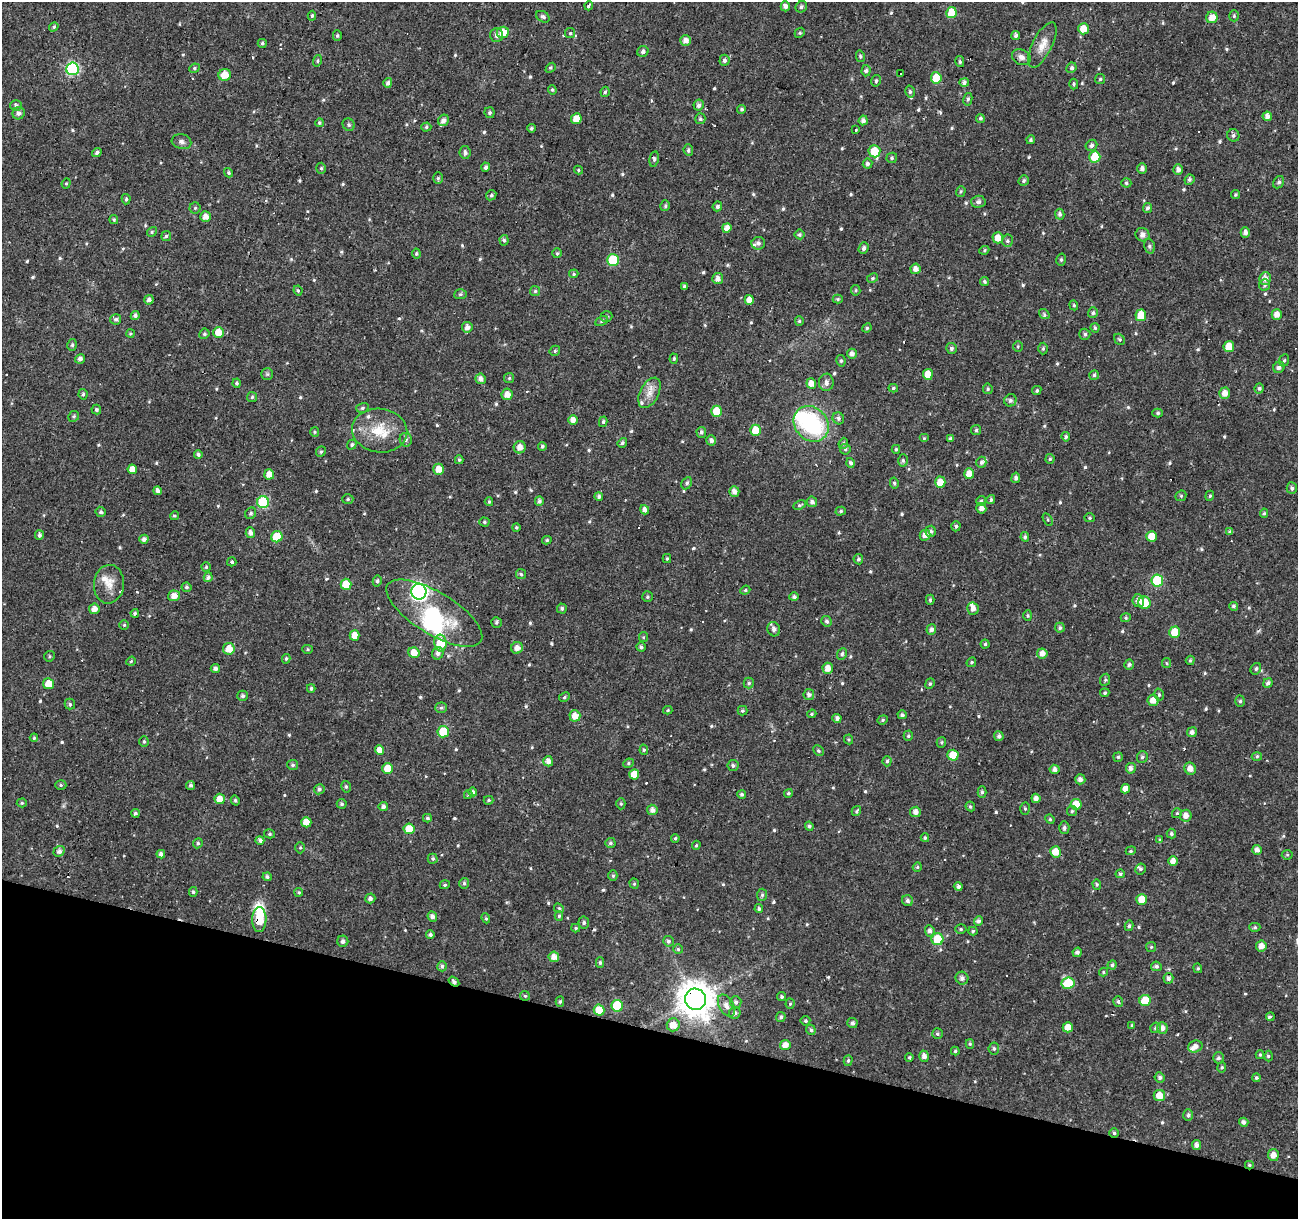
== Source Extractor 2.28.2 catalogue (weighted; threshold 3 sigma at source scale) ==
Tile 15 of 4 x 4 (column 3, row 4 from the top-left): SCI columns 2591-3886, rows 218-1434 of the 5186 x 5364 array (HDU 1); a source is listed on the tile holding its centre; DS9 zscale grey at full resolution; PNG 1300 x 1221 px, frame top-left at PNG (2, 2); each listed source drawn as its Kron ellipse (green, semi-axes under 4 px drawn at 4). Shown black and unused: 16% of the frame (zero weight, under 2 of 3 exposures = <1% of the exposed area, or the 3 px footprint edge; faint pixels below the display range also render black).
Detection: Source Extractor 2.28.2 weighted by HDU 2 'WHT'; one run over the whole footprint, this tile lists its part. Background 0.024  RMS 0.0033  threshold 0.015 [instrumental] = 3 sigma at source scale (4.5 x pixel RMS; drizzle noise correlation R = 1.50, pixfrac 1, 0.0396/0.0396 arcsec/px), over >= 5 px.
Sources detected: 659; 4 inside a brighter object's white glare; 15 cosmic-ray / hot-pixel residue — neither listed nor drawn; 10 inside a brighter listed object's ellipse — not listed separately; of the other 630, all 500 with FLUX_AUTO >= 0.441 (the completeness limit of this list) listed and drawn (130 fainter detections not listed), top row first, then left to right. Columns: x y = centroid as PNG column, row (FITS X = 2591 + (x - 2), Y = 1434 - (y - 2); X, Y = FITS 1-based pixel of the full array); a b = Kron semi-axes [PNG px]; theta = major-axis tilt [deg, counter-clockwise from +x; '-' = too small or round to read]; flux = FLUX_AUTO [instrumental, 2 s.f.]
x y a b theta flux
589 6 4 3 - 1.8
785 6 5 4 - 1.5
801 7 6 5 - 0.75
951 13 5 5 - 6.8
312 16 5 4 - 0.48
1234 16 5 4 - 0.49
543 17 7 5 -31 0.81
1212 17 6 5 - 3.2
54 27 5 4 - 0.47
1083 29 5 5 - 4
503 32 6 5 - 4.4
570 33 5 5 - 0.53
800 33 5 4 - 0.45
497 35 7 6 - 1.4
337 36 5 4 - 0.5
1016 36 4 4 - 0.9
685 40 5 5 - 2
262 43 4 4 - 0.55
1042 45 25 9 63 4
643 51 6 5 - 0.94
860 56 5 4 - 0.52
1021 57 10 7 -29 1.5
724 60 5 5 - 0.96
317 61 6 4 75 0.47
960 62 5 4 - 0.55
194 68 5 4 - 0.52
551 68 6 4 42 0.5
1071 68 5 5 - 0.78
72 69 6 6 - 41
866 71 5 4 - 0.74
900 74 3 3 - 3
225 75 6 6 - 4.4
936 78 5 5 - 7.4
1100 79 5 5 - 0.55
876 81 6 4 74 0.67
388 83 5 4 - 0.91
964 83 5 4 - 1.3
1074 84 5 4 - 0.46
552 90 5 4 - 0.45
605 92 5 4 - 0.56
910 92 6 4 -76 0.69
968 99 6 4 79 0.64
699 105 5 5 - 1.3
16 106 6 5 - 1.1
742 109 4 4 - 0.61
19 113 6 6 - 1.2
490 113 5 5 - 0.64
1267 116 5 4 - 1.7
980 118 4 4 - 0.58
576 119 5 5 - 3.8
700 119 5 5 - 0.64
443 120 6 5 - 1.6
863 120 5 4 - 1.2
319 123 4 4 - 0.55
349 125 6 5 - 0.67
426 127 5 4 - 0.54
531 128 4 4 - 0.56
855 130 3 3 - 0.92
1233 135 6 6 - 0.7
1031 140 4 4 - 0.53
181 142 10 7 -15 1.1
1091 145 6 5 - 0.86
688 150 6 4 -83 0.69
874 151 6 6 - 7
465 152 6 5 - 0.83
97 153 5 4 - 0.88
1095 157 5 5 - 8.3
892 158 5 5 - 0.55
654 159 7 4 79 0.7
867 164 5 5 - 0.88
486 167 4 4 - 0.98
321 168 5 4 - 0.53
1142 169 5 4 - 1.3
578 170 4 4 - 0.44
1178 170 5 5 - 1.5
229 173 5 4 - 0.56
438 178 6 5 - 0.62
1024 180 5 5 - 0.63
1189 180 5 5 - 0.69
1279 182 6 5 - 0.75
66 183 5 4 - 0.45
1126 183 5 4 - 0.53
961 192 5 4 - 0.53
491 195 5 4 - 0.5
1235 195 5 4 - 0.45
126 199 5 4 - 0.57
978 202 7 6 - 1.1
665 206 5 4 - 0.63
717 206 5 4 - 0.77
195 208 5 5 - 0.53
1147 208 5 4 - 0.85
1060 214 5 4 - 0.88
205 216 5 5 - 2.3
114 219 4 4 - 0.45
727 228 5 4 - 2.2
152 232 5 4 - 0.47
1245 232 5 4 - 1.3
799 234 5 5 - 0.54
1142 235 7 6 - 1.5
166 236 5 5 - 0.62
998 238 5 5 - 3.6
504 240 5 4 - 0.58
1007 241 6 5 - 0.7
758 243 7 6 - 1.1
1149 246 7 5 -74 0.68
864 248 6 5 - 1
984 250 5 4 - 0.45
557 253 5 4 - 0.5
416 254 5 4 - 0.49
613 260 6 6 - 17
1061 260 6 5 - 0.59
915 269 5 5 - 1.8
574 274 5 4 - 0.45
718 278 5 5 - 1.7
873 278 6 4 28 0.5
1265 279 6 5 - 1.9
984 281 4 4 - 0.55
1265 285 6 5 - 0.79
684 286 4 3 - 0.63
298 290 5 4 - 0.46
856 290 5 4 - 0.48
535 291 5 5 - 0.54
460 294 6 5 - 0.62
838 299 5 4 - 0.51
149 300 5 4 - 1.3
749 300 5 4 - 2.5
1074 305 5 4 - 0.45
1093 313 5 5 - 0.69
1044 314 6 3 -36 0.58
135 315 4 4 - 0.92
1141 315 6 5 - 5.2
1277 315 5 5 - 2.1
606 316 6 5 - 0.6
116 319 5 5 - 0.8
602 321 6 4 29 0.63
799 321 5 4 - 0.46
467 327 5 5 - 1.8
867 328 5 4 - 0.49
1095 328 5 4 - 0.5
219 332 5 5 - 4.2
130 334 4 4 - 0.48
204 334 5 5 - 0.58
1085 334 5 5 - 0.79
1120 339 6 5 - 0.54
72 345 6 4 76 0.6
1018 347 5 5 - 0.44
1229 347 5 5 - 5.3
951 348 5 5 - 0.75
1043 348 6 5 - 0.51
555 351 5 4 - 0.56
852 354 5 5 - 1.5
80 359 5 4 - 1.1
674 359 5 4 - 0.5
1284 360 6 5 - 0.51
841 361 6 4 -78 0.59
1279 367 6 5 - 1.3
267 374 6 6 - 0.6
928 374 5 5 - 4.6
1094 375 5 5 - 0.57
509 378 5 5 - 0.47
481 379 5 5 - 1.6
826 382 8 7 - 1.2
237 383 4 4 - 0.56
811 383 5 5 - 2.8
893 388 5 4 - 0.48
1259 388 5 4 - 0.57
988 389 5 4 - 0.53
1037 390 5 4 - 0.6
649 393 16 9 63 3.1
1225 393 5 5 - 2.6
83 394 5 4 - 0.59
507 394 6 5 - 2.5
252 397 5 5 - 0.5
1010 400 6 6 - 1
362 408 6 5 - 0.57
96 410 5 4 - 0.69
716 411 5 5 - 6.6
1158 413 5 4 - 0.66
74 416 6 5 - 0.6
838 418 6 5 - 0.84
573 420 5 4 - 2.1
603 422 5 4 - 0.61
811 424 19 16 -48 32
756 430 5 5 - 6.4
976 430 5 5 - 0.59
380 431 28 22 -8 10
315 432 5 4 - 0.44
701 432 5 4 - 0.72
1066 437 5 4 - 0.59
924 438 5 4 - 0.44
950 438 4 4 - 0.8
406 440 7 6 - 0.83
711 440 5 4 - 1.3
622 443 5 4 - 0.7
843 443 5 4 - 0.52
352 444 5 4 - 0.56
542 446 4 4 - 0.74
520 447 6 6 - 2.3
845 449 5 5 - 0.59
896 449 4 3 - 0.45
321 452 5 5 - 0.57
198 454 4 4 - 0.81
1050 459 5 4 - 0.55
459 460 4 3 - 0.52
903 460 6 5 - 0.64
981 462 5 5 - 0.77
850 463 5 4 - 0.79
132 469 5 4 - 2.8
439 469 5 5 - 3.4
269 474 5 5 - 3.1
969 474 5 5 - 3.4
1016 478 5 4 - 0.89
940 482 5 5 - 4.2
687 483 6 5 - 0.74
894 483 5 4 - 0.61
1292 488 6 5 - 0.83
157 491 4 4 - 1.2
734 492 5 5 - 1.7
599 496 4 4 - 0.86
1181 496 6 5 - 0.54
1210 496 5 4 - 0.47
348 499 5 5 - 0.6
991 500 5 4 - 0.71
539 501 5 4 - 1
981 501 5 5 - 0.59
263 502 6 6 - 22
489 502 4 3 - 0.47
812 502 5 5 - 1.1
800 505 6 4 25 0.54
981 508 5 5 - 1.7
645 510 5 4 - 1.5
841 511 5 4 - 0.51
101 512 5 5 - 0.83
251 513 6 5 - 0.72
1264 513 5 4 - 0.49
175 516 4 3 - 0.46
1090 518 5 4 - 0.5
1048 520 7 4 -59 0.47
484 522 5 4 - 0.52
956 526 5 4 - 0.64
516 527 4 4 - 0.47
931 531 5 5 - 0.83
1230 532 4 3 - 0.77
250 533 5 4 - 1.4
39 535 5 4 - 0.81
925 535 5 5 - 2.1
1152 536 5 5 - 4.6
277 537 6 5 - 9.6
1025 537 5 4 - 0.7
144 539 4 4 - 1.3
547 540 5 3 - 0.48
667 559 4 4 - 0.45
858 559 5 5 - 0.68
232 562 5 4 - 0.67
206 567 4 4 - 0.44
521 574 5 5 - 0.56
208 577 5 4 - 1
1157 580 6 6 - 17
377 581 5 4 - 0.63
109 584 19 15 84 4.5
346 584 5 5 - 6.3
186 587 5 5 - 0.65
745 590 5 4 - 0.53
419 592 8 7 - 110
174 596 6 5 - 2.9
647 597 5 5 - 0.52
794 597 5 4 - 0.79
930 600 5 4 - 0.54
1138 601 6 5 - 1.7
1144 603 6 6 - 6.3
1233 606 4 4 - 0.62
562 608 5 5 - 0.69
94 609 5 5 - 2
973 609 6 5 - 1.6
135 613 4 3 - 0.57
434 613 54 21 -31 24
1028 616 5 4 - 0.46
1126 618 5 4 - 0.47
827 621 5 5 - 0.75
496 622 5 5 - 0.66
124 625 5 5 - 0.46
1060 628 5 5 - 0.81
774 629 7 6 - 1.3
931 630 5 5 - 1.3
1175 632 5 5 - 6.9
354 635 5 5 - 3.2
643 637 5 4 - 0.45
440 643 8 6 -87 11
985 644 4 4 - 0.51
641 647 5 4 - 0.78
517 648 6 5 - 2
229 649 6 6 - 4
308 649 5 4 - 0.49
414 653 6 5 - 3.8
438 653 6 5 - 1.3
1042 653 5 5 - 2.2
842 654 6 4 64 0.74
49 656 5 5 - 0.52
286 659 5 3 - 0.49
1190 660 5 4 - 0.46
131 661 5 4 - 0.5
971 662 5 4 - 0.48
1166 663 5 4 - 0.44
1129 664 5 5 - 0.67
215 668 4 4 - 1.2
828 668 5 5 - 2.6
1256 669 6 5 - 0.71
1105 680 6 5 - 0.51
749 683 5 5 - 0.55
1268 683 5 4 - 1
48 684 5 5 - 4.3
930 684 5 4 - 0.54
311 688 4 3 - 0.57
1105 693 5 4 - 0.52
809 695 5 5 - 1.1
1159 695 6 5 - 0.56
243 696 5 5 - 0.83
564 697 6 4 29 0.57
1153 700 5 5 - 2.7
1240 701 5 5 - 0.6
70 704 5 5 - 0.6
441 708 6 5 - 0.66
668 710 4 3 - 0.45
742 711 5 5 - 0.53
812 714 5 4 - 0.46
902 715 4 4 - 0.73
575 716 6 5 - 3
837 718 4 4 - 1
883 720 5 4 - 0.54
443 732 5 5 - 9
1192 732 5 5 - 1.2
908 736 5 4 - 0.56
999 736 5 4 - 1
34 738 4 3 - 0.49
849 739 5 4 - 0.46
144 741 5 4 - 0.57
941 742 5 4 - 0.5
380 750 5 4 - 2.8
644 750 5 4 - 0.49
818 751 6 4 -45 0.59
953 755 5 5 - 6.7
1257 756 5 3 - 0.51
1118 757 5 4 - 0.51
1142 757 6 5 - 0.73
548 761 5 4 - 1.8
887 761 5 4 - 0.62
628 763 5 4 - 0.53
292 765 5 5 - 0.7
733 765 5 5 - 0.79
388 768 5 5 - 4.4
1131 768 5 5 - 1.4
1055 769 5 4 - 1.4
1190 769 6 5 - 2.2
634 774 5 5 - 3.8
1080 779 5 5 - 1.5
61 785 5 5 - 0.58
190 785 4 4 - 0.78
346 787 6 4 -75 0.56
319 789 5 5 - 0.87
1125 789 4 4 - 2.3
473 792 4 4 - 0.66
982 792 5 4 - 0.61
788 793 4 4 - 0.5
742 794 4 4 - 0.67
468 795 4 3 - 0.55
1036 798 4 4 - 1.6
220 799 5 5 - 3.7
235 800 5 4 - 0.55
489 800 5 4 - 0.47
22 803 5 4 - 0.49
342 804 5 5 - 0.63
621 804 5 4 - 0.52
1076 804 5 5 - 4.9
970 806 5 4 - 0.61
383 807 5 4 - 1.1
1025 809 6 5 - 0.58
652 810 5 5 - 1.5
856 811 5 4 - 0.67
1072 811 5 5 - 0.52
915 812 5 5 - 1.7
135 813 4 4 - 0.75
1177 813 5 5 - 0.51
1186 816 6 5 - 1.8
427 818 4 3 - 0.56
1050 819 5 4 - 0.47
306 822 5 5 - 3.5
809 826 4 4 - 0.67
1064 828 6 5 - 0.88
409 829 5 5 - 6.7
270 834 5 4 - 0.54
1171 834 5 4 - 0.63
675 838 4 3 - 0.46
925 838 4 3 - 0.44
260 840 4 4 - 1.3
1160 840 4 4 - 0.44
198 843 5 4 - 0.66
610 843 5 5 - 0.66
696 845 4 3 - 0.48
300 848 5 5 - 0.49
1257 850 5 4 - 1.5
59 851 6 5 - 1.2
1131 851 5 4 - 0.45
1055 852 5 5 - 4.1
161 854 4 4 - 1.2
1287 855 5 5 - 0.47
433 859 5 5 - 0.6
1173 861 5 4 - 1.9
917 867 5 4 - 0.49
1140 869 5 5 - 0.67
1120 874 4 4 - 0.61
613 876 5 4 - 0.59
267 877 4 4 - 0.73
464 883 5 4 - 0.62
634 884 5 4 - 0.48
1097 884 5 4 - 0.48
445 885 5 4 - 0.55
958 887 4 4 - 1
193 892 5 4 - 0.55
299 892 4 4 - 0.53
762 895 6 5 - 0.62
370 898 5 5 - 1.1
1142 899 5 5 - 4
907 901 5 5 - 0.97
559 908 5 4 - 0.5
759 909 4 4 - 0.58
559 916 5 4 - 0.54
432 917 5 4 - 1.3
486 918 5 4 - 0.48
259 920 12 7 89 8.7
978 921 4 4 - 1
584 923 6 5 - 0.66
1129 926 5 4 - 0.61
1255 927 5 4 - 0.52
576 928 4 4 - 0.44
961 929 5 5 - 0.57
930 931 6 5 - 1.2
973 931 4 4 - 0.55
430 935 4 4 - 0.73
937 939 6 6 - 9.6
343 941 5 5 - 1
668 941 5 5 - 0.78
1261 946 5 5 - 2.2
1151 947 5 5 - 0.45
678 949 5 4 - 0.52
1077 952 5 4 - 0.99
554 957 5 5 - 2.1
600 963 5 4 - 0.62
1112 965 4 4 - 0.56
442 966 5 4 - 1
1156 966 5 5 - 0.83
1198 968 5 4 - 0.49
1103 972 4 4 - 0.46
962 978 6 6 - 1.3
1168 978 5 5 - 1
454 981 6 3 -34 1
1068 983 6 5 - 12
525 996 5 4 - 0.46
782 997 5 4 - 0.63
695 999 11 10 - 710
1145 1000 5 5 - 7.2
560 1001 5 4 - 0.54
1118 1001 5 5 - 0.75
736 1002 6 5 - 0.98
790 1004 5 4 - 0.49
617 1006 6 5 - 13
726 1006 12 7 -60 2.5
599 1010 5 5 - 6.1
735 1013 6 5 - 0.99
781 1017 5 4 - 0.84
1270 1017 4 3 - 0.65
805 1021 5 5 - 0.61
852 1023 5 5 - 0.92
673 1025 6 6 - 3.6
1132 1025 4 3 - 0.46
1068 1027 5 5 - 3.6
1155 1028 5 5 - 0.71
1162 1028 6 5 - 1.5
811 1030 5 4 - 0.71
937 1034 5 5 - 0.61
970 1044 5 4 - 0.48
785 1045 5 5 - 2.9
1195 1047 7 6 - 1.9
994 1049 6 5 - 0.66
955 1051 4 4 - 0.5
1260 1055 4 4 - 0.45
924 1056 6 5 - 1.5
1268 1056 5 3 - 0.46
909 1057 4 3 - 0.48
1218 1058 5 5 - 0.82
848 1061 5 4 - 0.56
1222 1067 5 4 - 0.46
1160 1077 5 5 - 0.83
1256 1078 4 4 - 0.54
1159 1096 6 5 - 4.2
1188 1115 6 5 - 0.74
1244 1122 5 4 - 1
1114 1133 5 5 - 0.62
1197 1145 5 4 - 1.3
1273 1155 6 5 - 2.6
1249 1165 4 3 - 0.5
Overlapping masked pixels (flux is a lower limit): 4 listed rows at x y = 259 920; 454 981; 695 999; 1249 1165